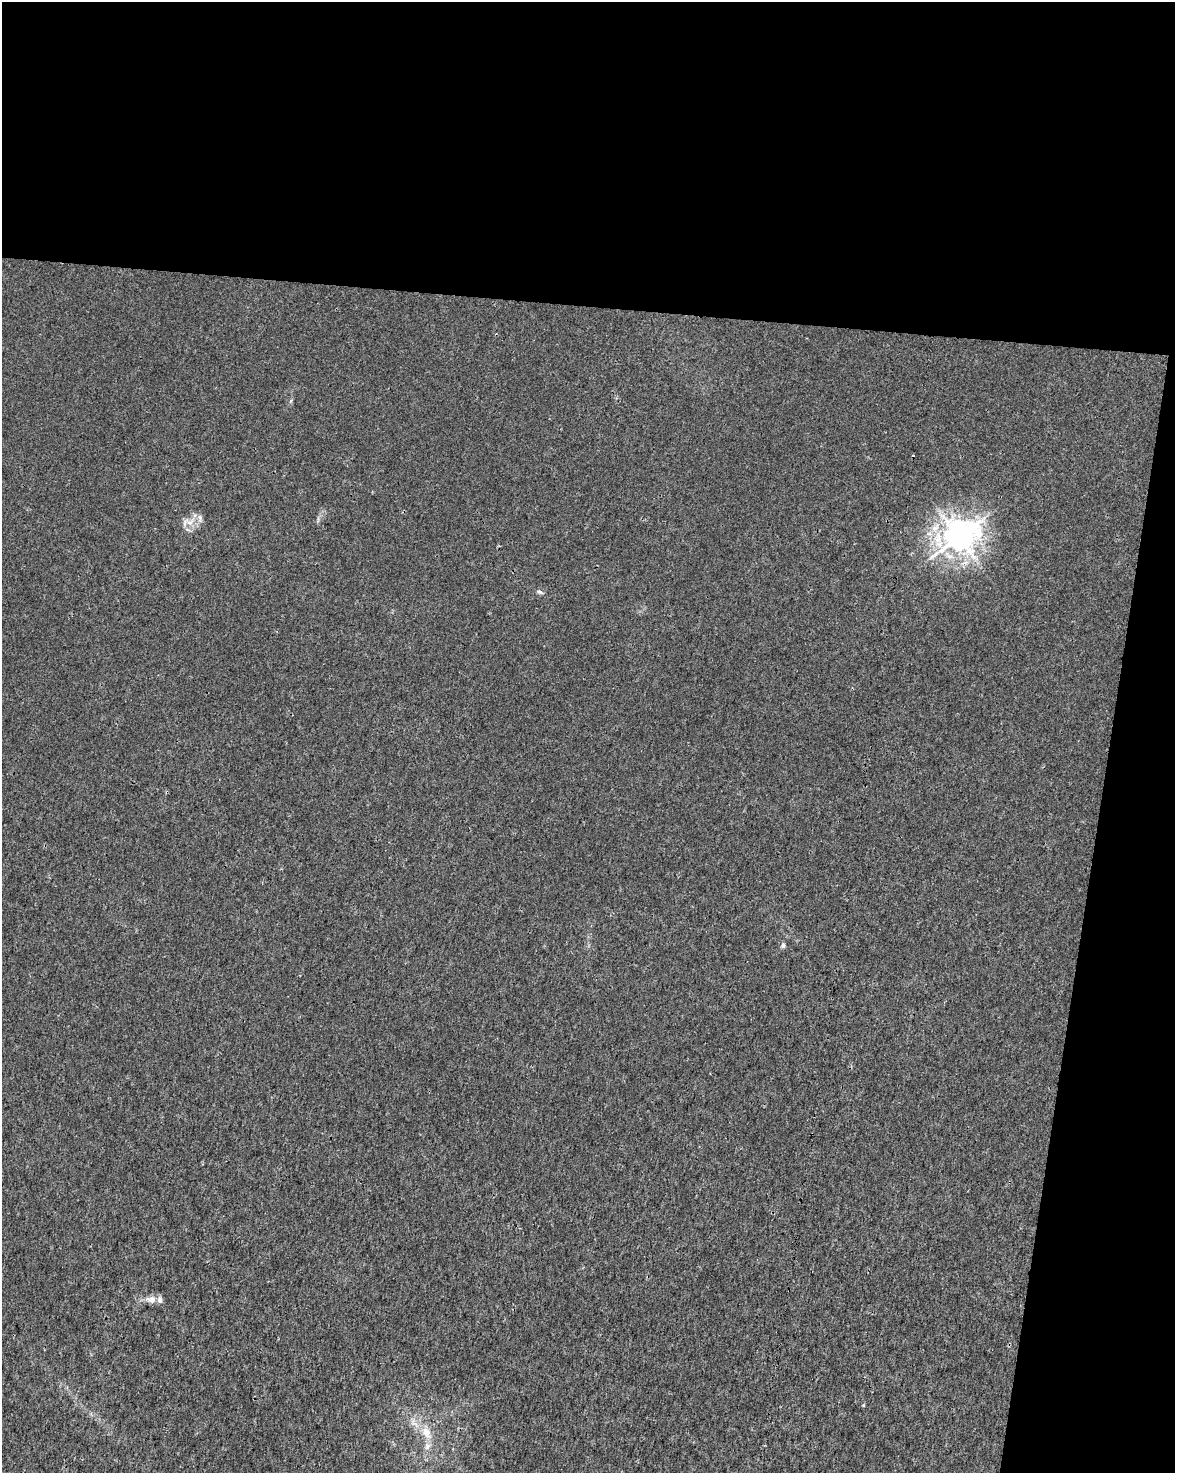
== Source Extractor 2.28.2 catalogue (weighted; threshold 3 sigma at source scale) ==
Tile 4 of 4 x 3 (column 4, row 1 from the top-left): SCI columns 3529-4701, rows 3226-4696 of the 4701 x 4924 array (HDU 1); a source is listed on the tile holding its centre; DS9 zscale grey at full resolution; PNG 1177 x 1475 px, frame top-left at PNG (2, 2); no overlay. Shown black and unused: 27% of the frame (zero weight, under 3 of 4 exposures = <1% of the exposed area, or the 3 px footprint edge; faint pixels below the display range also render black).
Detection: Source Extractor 2.28.2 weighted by HDU 2 'WHT'; one run over the whole footprint, this tile lists its part. Background 0.00157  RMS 0.0023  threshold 0.0101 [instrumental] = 3 sigma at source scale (4.5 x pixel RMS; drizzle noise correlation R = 1.50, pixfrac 1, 0.0396/0.0396 arcsec/px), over >= 5 px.
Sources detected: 9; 2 inside a brighter listed object's ellipse — not listed separately; the other 7 listed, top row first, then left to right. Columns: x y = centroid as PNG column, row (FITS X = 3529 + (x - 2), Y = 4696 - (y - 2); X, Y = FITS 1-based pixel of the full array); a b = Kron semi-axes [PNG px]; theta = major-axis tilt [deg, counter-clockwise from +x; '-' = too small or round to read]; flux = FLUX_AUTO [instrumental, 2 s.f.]
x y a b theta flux
200 518 11 5 89 0.8
185 523 9 4 81 0.64
959 536 10 9 - 320
539 592 7 4 -1 0.42
783 945 8 5 79 0.46
151 1299 14 9 -12 1.7
426 1432 16 10 -69 2.7